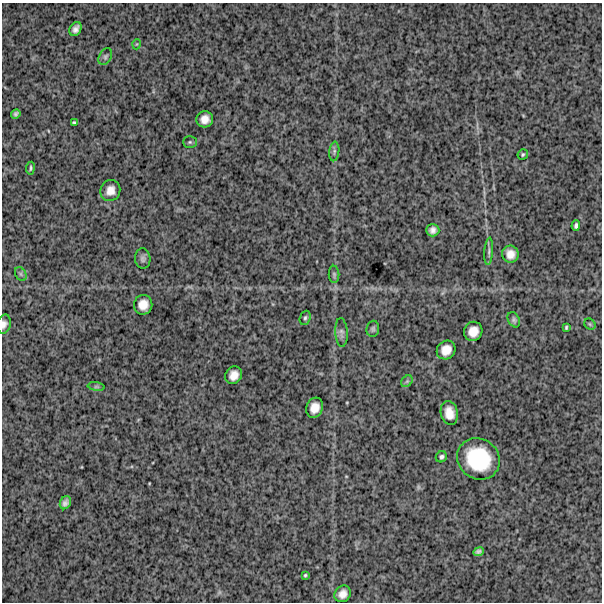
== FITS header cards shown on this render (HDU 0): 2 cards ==
NAXIS1  =                  600
NAXIS2  =                  600

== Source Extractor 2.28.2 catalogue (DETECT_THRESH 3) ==
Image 600 x 600 px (HDU 0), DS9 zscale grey, 1 PNG px = 1 image px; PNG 604 x 604 px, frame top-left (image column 1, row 600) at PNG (2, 3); each listed source drawn as its Kron ellipse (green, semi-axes under 4 px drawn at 4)
Background 1520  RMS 280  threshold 850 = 3 sigma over >= 5 px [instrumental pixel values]
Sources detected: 39; all 39 listed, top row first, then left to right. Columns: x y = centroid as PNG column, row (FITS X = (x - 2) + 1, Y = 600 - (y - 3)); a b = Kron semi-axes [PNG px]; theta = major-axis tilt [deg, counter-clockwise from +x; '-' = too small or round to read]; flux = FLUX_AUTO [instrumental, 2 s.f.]
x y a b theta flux
75 29 7 5 60 8.5e+04
137 44 5 3 - 1.5e+04
105 57 9 6 62 4.9e+04
16 114 5 4 - 4.1e+04
205 119 8 8 - 1.5e+05
74 122 4 3 - 2.6e+04
190 142 7 5 0 3.1e+04
334 151 10 5 84 5.0e+04
523 154 5 5 - 2.9e+04
30 168 6 3 83 2.9e+04
110 190 11 9 66 1.6e+05
576 226 5 3 - 4.1e+04
433 230 6 6 - 8.5e+04
489 251 14 3 86 5.8e+04
510 254 8 8 - 1.6e+05
143 259 10 7 -85 5.9e+04
21 274 7 5 -61 3.9e+04
334 274 8 5 -89 4.0e+04
143 305 10 9 - 1.9e+05
305 318 7 5 70 3.9e+04
514 320 8 5 -62 4.4e+04
4 324 10 6 76 8.0e+04
590 324 6 5 - 2.6e+04
566 327 4 3 - 2.5e+04
373 329 8 6 85 4.5e+04
473 331 10 9 - 2.1e+05
341 332 14 6 -86 7.3e+04
446 350 10 9 - 1.9e+05
234 375 9 8 - 1.6e+05
407 381 6 5 - 3.6e+04
96 387 8 4 -8 3.1e+04
315 408 10 8 70 1.8e+05
449 413 12 8 -78 2.0e+05
441 457 6 5 - 4.3e+04
478 459 22 20 -37 1.1e+06
65 503 7 5 62 7.3e+04
478 552 6 4 24 5.2e+04
305 575 4 4 - 2.4e+04
343 594 9 7 48 1.4e+05
At the frame edge (FLAGS 8, measured only in part): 1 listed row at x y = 4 324